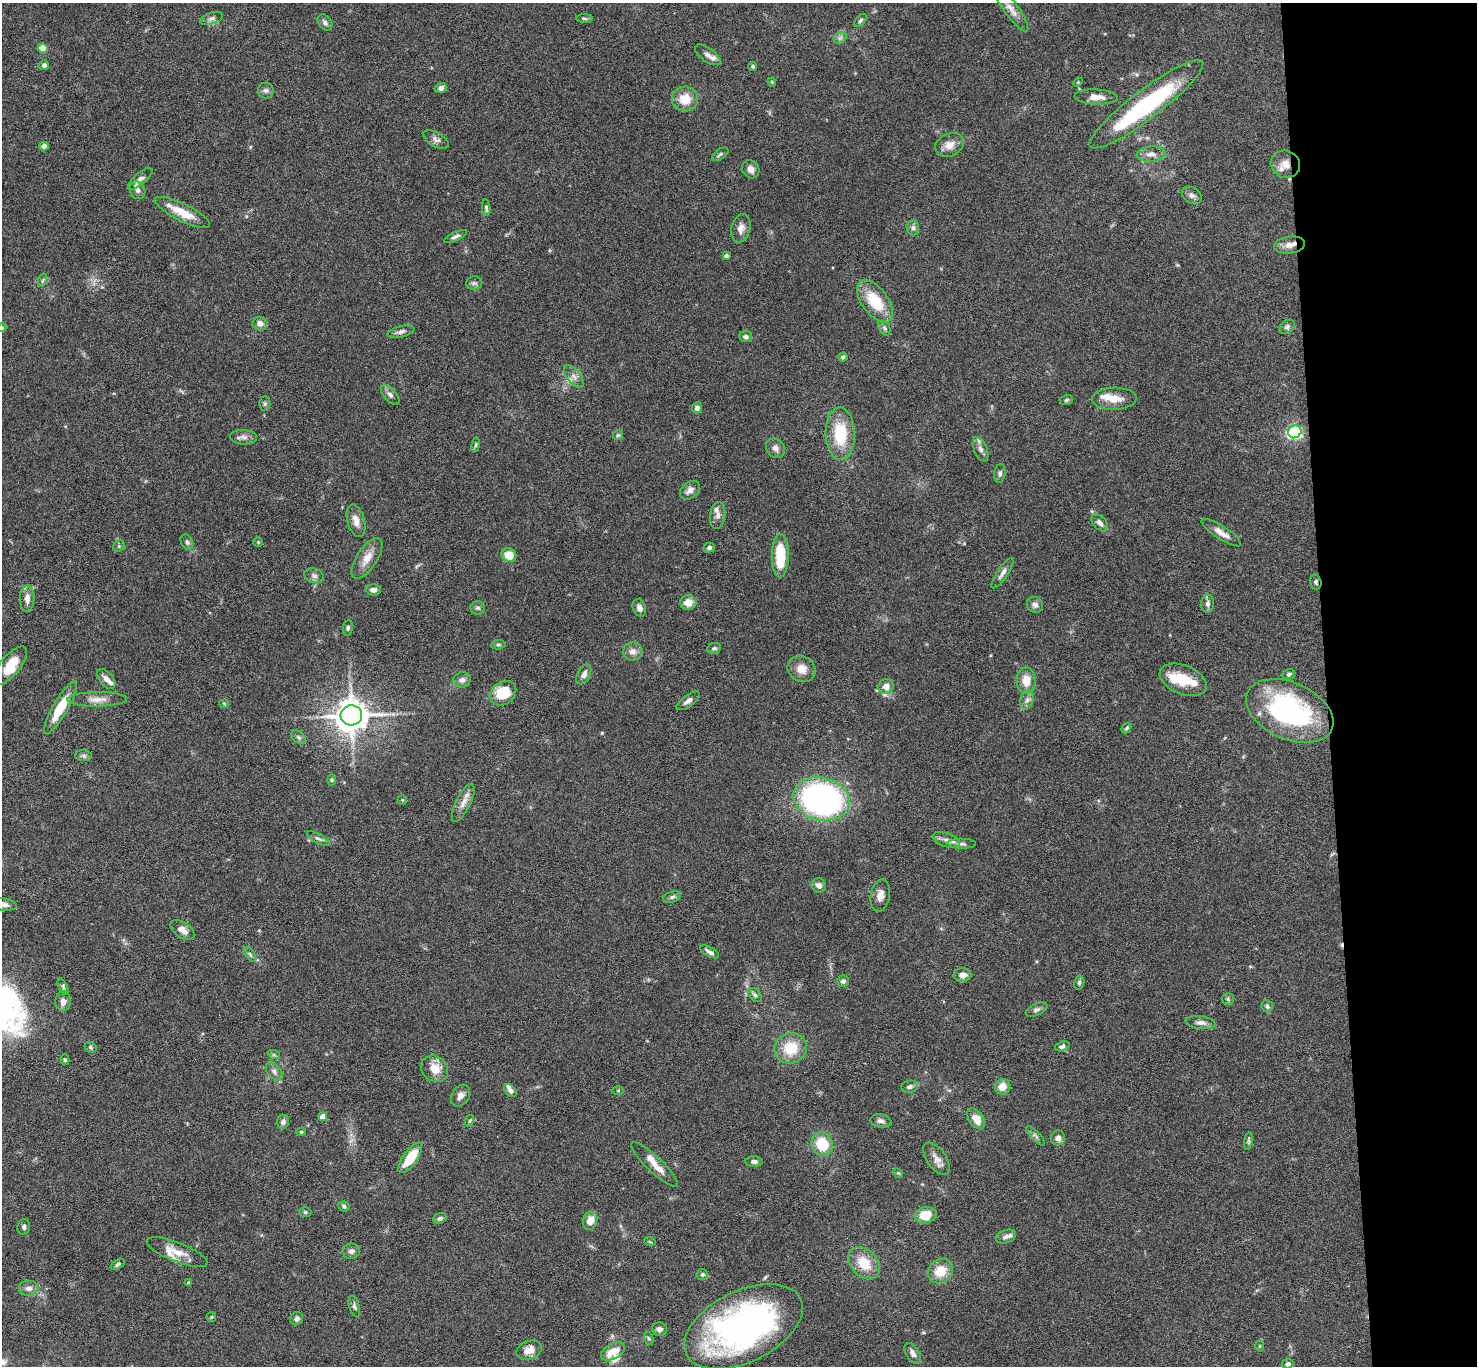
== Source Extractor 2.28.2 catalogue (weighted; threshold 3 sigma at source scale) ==
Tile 6 of 3 x 3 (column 3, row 2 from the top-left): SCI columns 2953-4427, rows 1546-2909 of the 4427 x 4397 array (HDU 1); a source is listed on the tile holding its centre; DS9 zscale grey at full resolution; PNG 1479 x 1368 px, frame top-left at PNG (2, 3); each listed source drawn as its Kron ellipse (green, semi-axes under 4 px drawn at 4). Shown black and unused: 10% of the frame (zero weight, under 4 of 8 exposures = <1% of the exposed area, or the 3 px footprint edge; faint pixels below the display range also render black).
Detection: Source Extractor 2.28.2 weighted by HDU 2 'WHT'; one run over the whole footprint, this tile lists its part. Background 0.0565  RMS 0.0038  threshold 0.0154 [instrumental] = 3 sigma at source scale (4.09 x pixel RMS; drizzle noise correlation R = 1.36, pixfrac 0.8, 0.05/0.05 arcsec/px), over >= 5 px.
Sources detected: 197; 3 inside a brighter object's white glare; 1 cosmic-ray / hot-pixel residue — neither listed nor drawn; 11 inside a brighter listed object's ellipse — not listed separately; the other 182 listed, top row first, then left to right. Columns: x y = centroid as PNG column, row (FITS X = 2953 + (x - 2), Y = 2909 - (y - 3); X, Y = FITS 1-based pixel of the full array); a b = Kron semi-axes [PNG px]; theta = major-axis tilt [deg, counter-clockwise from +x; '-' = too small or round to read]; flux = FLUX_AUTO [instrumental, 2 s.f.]
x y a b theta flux
1011 9 27 7 -54 3.3
212 18 12 5 19 1.1
585 18 8 4 -2 0.61
860 20 8 4 45 0.7
325 23 9 6 -52 1.2
840 38 7 5 43 0.85
43 48 5 4 - 7
708 55 15 7 -36 1.9
44 65 5 4 - 1
753 66 4 4 - 0.52
772 82 4 4 - 0.35
1078 82 5 4 - 0.38
441 88 6 5 - 1.2
266 90 8 8 - 1.1
1096 97 21 7 -2 3.2
685 99 13 12 - 5.9
1146 104 70 14 37 44
436 139 14 7 -30 1.6
949 145 15 11 27 3.3
44 146 4 4 - 2.9
720 154 9 5 34 0.72
1151 154 14 7 5 2.6
1285 164 15 13 -23 4.2
751 169 9 8 - 1.9
140 179 15 6 40 1.6
137 190 9 7 -62 1.3
1192 195 11 7 -35 1.3
486 208 8 4 -85 0.75
182 212 30 8 -26 7.5
741 228 14 9 77 2.6
913 228 7 6 - 0.95
455 236 12 4 25 1.1
1289 245 15 8 7 3
726 256 4 4 - 1.2
43 280 7 4 71 0.56
474 283 8 6 1 0.93
875 301 24 13 -54 13
260 324 7 6 - 2.1
1287 327 8 6 38 0.88
2 328 4 4 - 0.31
884 328 8 5 -54 0.85
401 332 14 5 13 1.4
746 337 6 5 - 1.2
843 357 5 4 - 0.8
574 376 13 6 -49 1.9
390 395 12 6 -49 1.3
1114 399 22 11 2 5.1
1066 400 7 5 17 0.59
265 403 7 5 89 0.68
697 408 6 5 - 1.2
1295 432 7 6 - 73
840 434 26 14 -88 15
618 435 5 5 - 0.5
243 437 13 7 -3 1.7
476 445 7 3 81 0.51
775 448 10 9 - 1.7
981 449 13 6 -67 1.7
1000 474 9 5 82 0.91
690 490 11 8 41 1.9
718 515 13 7 83 1.6
356 521 17 8 -74 2.8
1100 523 10 6 -45 1.6
1221 533 23 6 -33 2.9
187 542 8 5 -62 0.9
258 542 5 5 - 0.42
119 546 6 5 - 0.52
709 548 5 5 - 0.87
509 555 7 7 - 5.2
780 556 21 8 89 14
367 558 23 10 57 4.3
1002 573 18 5 56 1.7
314 576 10 7 -20 1.4
1316 582 7 5 -73 0.67
373 590 7 5 0 1.6
27 599 13 7 89 2.6
688 603 8 7 - 3.3
1208 603 9 6 88 1.3
1035 605 8 7 - 1.5
478 608 7 6 - 0.95
639 608 9 6 -69 1.5
348 628 8 5 83 0.69
498 645 7 4 4 0.64
714 648 7 5 7 0.74
633 651 10 9 - 2.1
10 666 24 10 50 7.7
802 669 14 13 - 4.1
584 674 11 6 61 1.9
1289 674 6 5 - 0.82
106 679 12 6 -50 1.9
462 680 9 7 20 1.7
1026 680 13 10 -90 4.4
1183 680 25 14 -23 9.1
886 686 8 7 - 2.9
503 693 14 11 37 10
97 699 30 7 0 3.4
1027 700 9 6 73 1.3
688 701 13 5 36 1.6
224 704 5 4 - 0.37
60 708 30 7 60 8.9
1290 711 46 28 -24 61
351 715 11 10 - 600
1126 728 6 4 46 0.46
299 737 8 5 -41 0.86
84 756 8 5 -6 0.85
332 780 6 4 88 0.44
821 799 28 21 -13 100
402 800 5 4 - 0.37
463 803 21 7 64 2.8
318 839 13 4 -29 1
946 840 14 7 -20 2
962 844 14 5 -1 1.3
819 886 7 7 - 1.5
880 895 16 9 79 2.7
672 897 9 5 16 0.96
3 904 13 6 -7 1.8
182 930 14 7 -34 2.8
710 952 10 4 -29 1.4
250 954 9 4 -55 0.76
963 975 8 6 -1 2.3
843 981 5 5 - 1.1
1079 983 7 5 75 0.66
63 987 9 4 -65 0.61
755 995 8 5 -46 0.94
1228 999 6 6 - 0.69
63 1001 10 8 89 2.2
1267 1006 6 5 - 0.78
1036 1009 12 5 26 1.1
1201 1023 15 6 -7 1.6
1062 1046 7 4 20 0.99
90 1047 6 5 - 0.65
791 1048 16 15 - 9.8
274 1055 6 4 -18 0.57
65 1060 5 4 - 0.53
435 1069 14 12 -41 5.5
274 1072 10 6 -47 1.2
910 1087 8 6 14 1
1003 1087 8 7 - 3.7
510 1090 7 5 -46 1.5
618 1090 5 3 - 0.36
460 1096 11 8 58 2
323 1117 4 4 - 3.9
976 1119 11 7 -51 4.5
469 1121 6 3 70 0.43
881 1121 10 6 -9 1.3
283 1122 7 6 - 1.5
301 1132 5 4 - 0.45
1036 1136 12 4 -47 0.96
1058 1138 7 7 - 1.6
1248 1141 9 4 82 0.64
822 1144 12 10 -59 10
410 1158 18 7 55 9.9
937 1159 18 9 -54 2.7
754 1161 8 5 -1 1
655 1164 31 7 -44 4.5
898 1173 5 4 - 0.4
344 1206 6 5 - 0.79
305 1212 6 5 - 0.57
926 1215 11 8 13 7.2
440 1218 7 5 22 0.9
590 1221 9 7 72 3.5
24 1227 8 6 78 0.91
1006 1236 10 6 19 1.2
650 1242 6 3 -19 0.37
351 1251 9 7 8 1.2
177 1252 32 9 -22 5.3
864 1263 18 13 -47 8.2
118 1264 8 4 31 0.7
940 1271 13 11 39 6.6
702 1274 5 5 - 0.77
188 1283 4 4 - 0.62
29 1288 9 7 -1 1.8
354 1306 11 5 -74 1
211 1317 5 4 - 0.41
297 1319 7 6 - 1.2
743 1327 64 35 26 110
659 1329 7 6 - 1.2
649 1338 7 4 -69 0.55
1260 1346 5 3 - 0.34
529 1350 13 9 20 3.5
613 1352 13 7 29 6
913 1353 11 6 -57 1.7
1288 1364 6 5 - 0.94
Overlapping masked pixels (flux is a lower limit): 3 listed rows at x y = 1285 164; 1289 245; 1316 582
Isophote crosses this tile's border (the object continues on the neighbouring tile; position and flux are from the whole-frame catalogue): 2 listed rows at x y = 2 328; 3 904